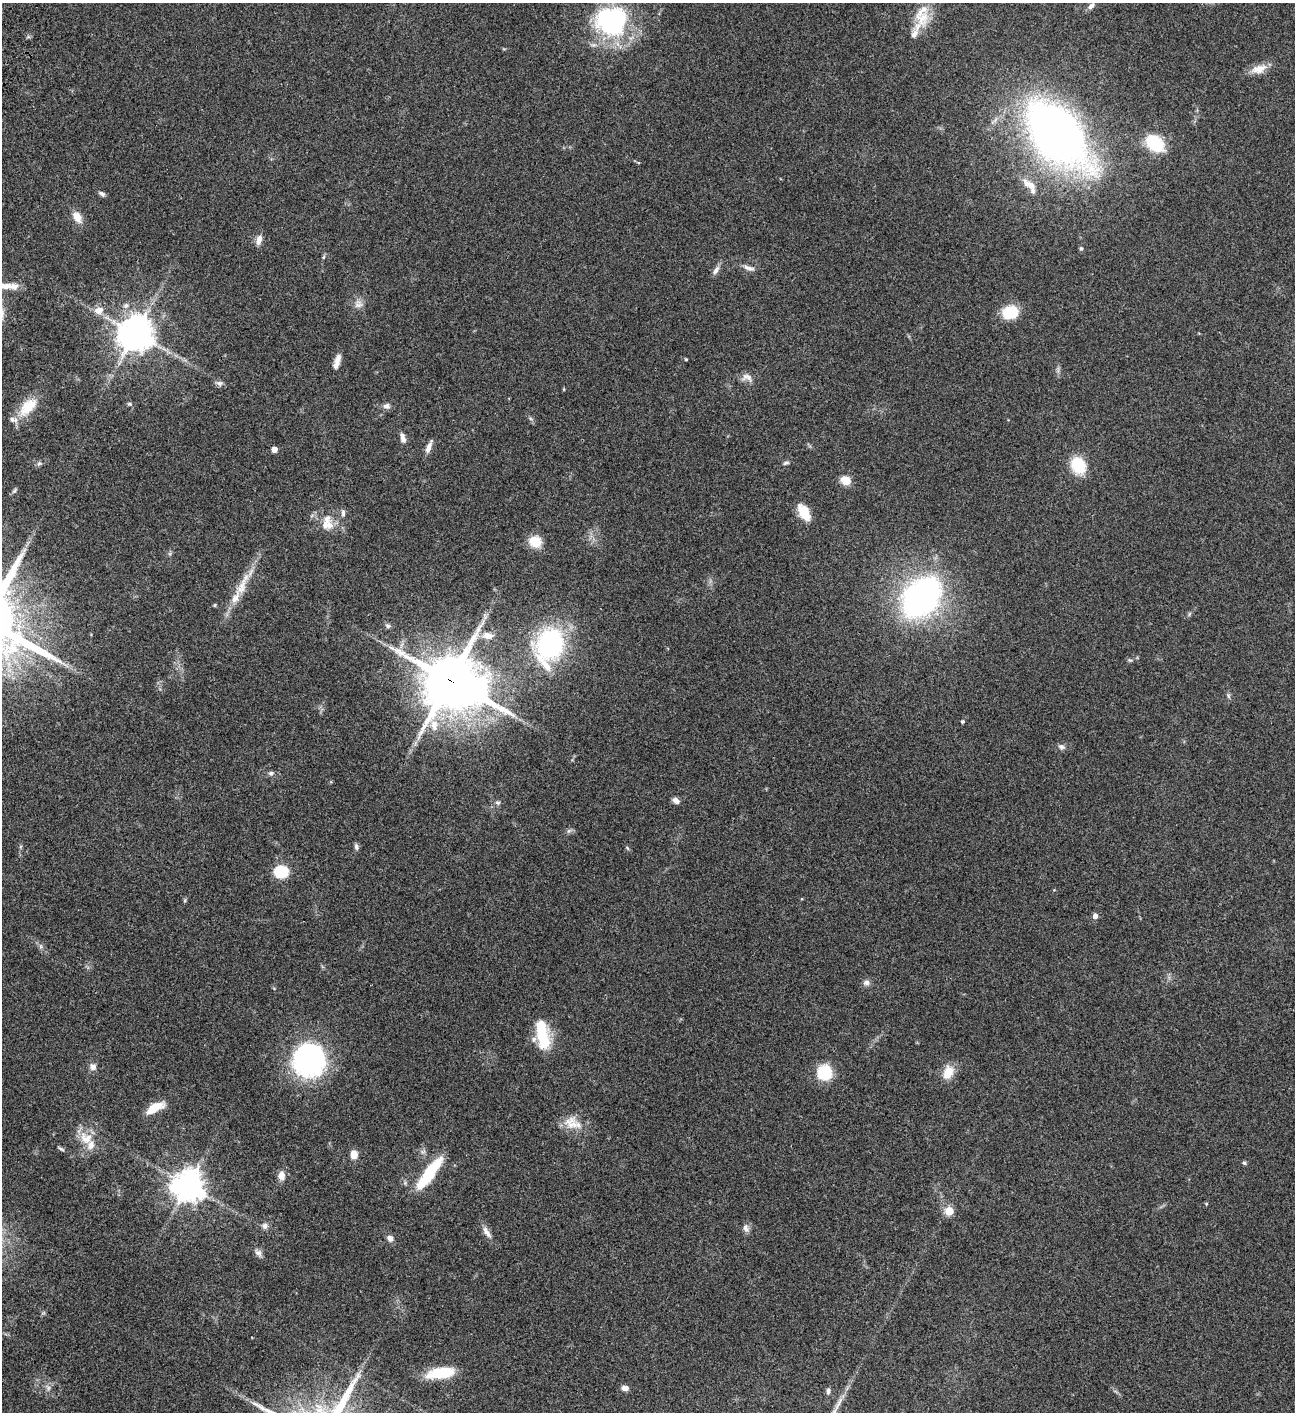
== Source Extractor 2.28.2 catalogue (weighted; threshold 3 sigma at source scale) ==
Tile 11 of 4 x 4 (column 3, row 3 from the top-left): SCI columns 3090-4382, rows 1613-3022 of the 6050 x 6047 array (HDU 1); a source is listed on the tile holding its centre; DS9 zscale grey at full resolution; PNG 1297 x 1414 px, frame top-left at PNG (2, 3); no overlay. Shown black and unused: <1% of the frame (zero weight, under 3 of 4 exposures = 13% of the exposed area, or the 3 px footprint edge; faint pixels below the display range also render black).
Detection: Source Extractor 2.28.2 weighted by HDU 2 'WHT'; one run over the whole footprint, this tile lists its part. Background 0.0649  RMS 0.0059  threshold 0.0264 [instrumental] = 3 sigma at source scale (4.5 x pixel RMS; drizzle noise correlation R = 1.50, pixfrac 1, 0.05/0.05 arcsec/px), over >= 5 px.
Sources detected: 92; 1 inside a brighter object's white glare — not listed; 8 inside a brighter listed object's ellipse — not listed separately; the other 83 listed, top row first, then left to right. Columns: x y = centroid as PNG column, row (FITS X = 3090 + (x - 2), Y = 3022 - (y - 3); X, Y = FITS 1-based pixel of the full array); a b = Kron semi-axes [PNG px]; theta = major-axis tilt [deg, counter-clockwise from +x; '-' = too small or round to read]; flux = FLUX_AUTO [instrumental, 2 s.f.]
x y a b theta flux
1091 6 10 6 40 2.1
922 18 25 18 85 14
611 21 34 29 -11 76
1259 69 21 11 16 6.4
1057 134 52 31 -50 490
1155 143 21 14 -42 24
1029 184 23 9 -35 6.7
102 194 8 6 -33 1.4
77 217 13 8 -59 6.2
259 240 14 7 73 3.4
1081 248 6 4 -65 0.81
323 257 6 4 87 0.71
749 268 16 6 -18 2.7
716 270 14 6 57 2.4
5 286 25 8 0 8.1
358 304 12 10 -22 3.3
126 305 8 7 - 1.8
99 310 13 9 22 4.8
1010 312 13 10 14 23
135 333 11 10 - 1100
686 359 3 3 - 0.55
337 361 17 6 73 4.1
747 377 16 10 -21 3.6
219 383 10 7 -14 1.8
129 404 6 5 - 0.93
386 406 9 7 6 2.2
28 407 30 15 47 13
403 438 12 5 -74 3
429 447 16 6 69 3.4
274 449 4 4 - 4.5
39 463 7 4 2 1
786 463 9 4 18 1
1078 465 15 12 -60 20
845 480 10 8 -24 7.7
14 491 10 4 50 1
804 512 20 10 -60 10
343 513 9 5 90 1.5
327 519 14 13 - 5.6
535 542 11 10 - 12
24 550 7 4 71 1.4
241 588 29 11 70 10
921 597 32 21 49 210
387 626 7 6 - 1.3
488 636 16 9 -4 4.9
550 644 30 20 74 94
1130 660 6 3 -17 0.72
451 681 21 18 -25 2800
1228 696 7 4 -88 0.97
963 722 4 4 - 0.95
434 725 16 10 -87 6.4
1061 747 9 7 -24 1.8
271 773 8 6 11 1.4
676 801 8 6 -37 2.6
498 803 7 5 -17 1
356 847 8 6 -78 1.5
281 872 11 10 - 20
1095 916 6 6 - 2.1
40 946 7 4 -71 1.1
866 983 8 8 - 2.1
543 1039 25 16 -73 19
309 1060 38 36 -87 80
93 1067 9 8 - 2.8
824 1072 12 11 - 24
948 1072 15 10 68 8.8
155 1108 20 8 28 11
573 1124 25 18 -52 10
86 1138 20 16 -35 9.7
61 1149 9 3 -31 0.94
354 1154 8 7 - 5.7
1244 1163 6 4 -23 0.89
429 1174 37 9 54 30
281 1175 9 7 -89 4.5
188 1186 10 10 - 770
949 1211 5 5 - 19
265 1226 8 8 - 2.1
746 1228 12 7 -70 2.4
487 1232 19 6 -57 3.6
390 1238 7 6 - 2.7
258 1253 11 7 -47 2.2
441 1373 29 11 9 20
48 1388 7 4 71 1.3
625 1388 8 6 -13 2.8
828 1391 9 5 86 1.3
Overlapping masked pixels (flux is a lower limit): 1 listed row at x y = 451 681
Isophote crosses this tile's border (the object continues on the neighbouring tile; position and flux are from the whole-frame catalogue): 1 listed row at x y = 5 286